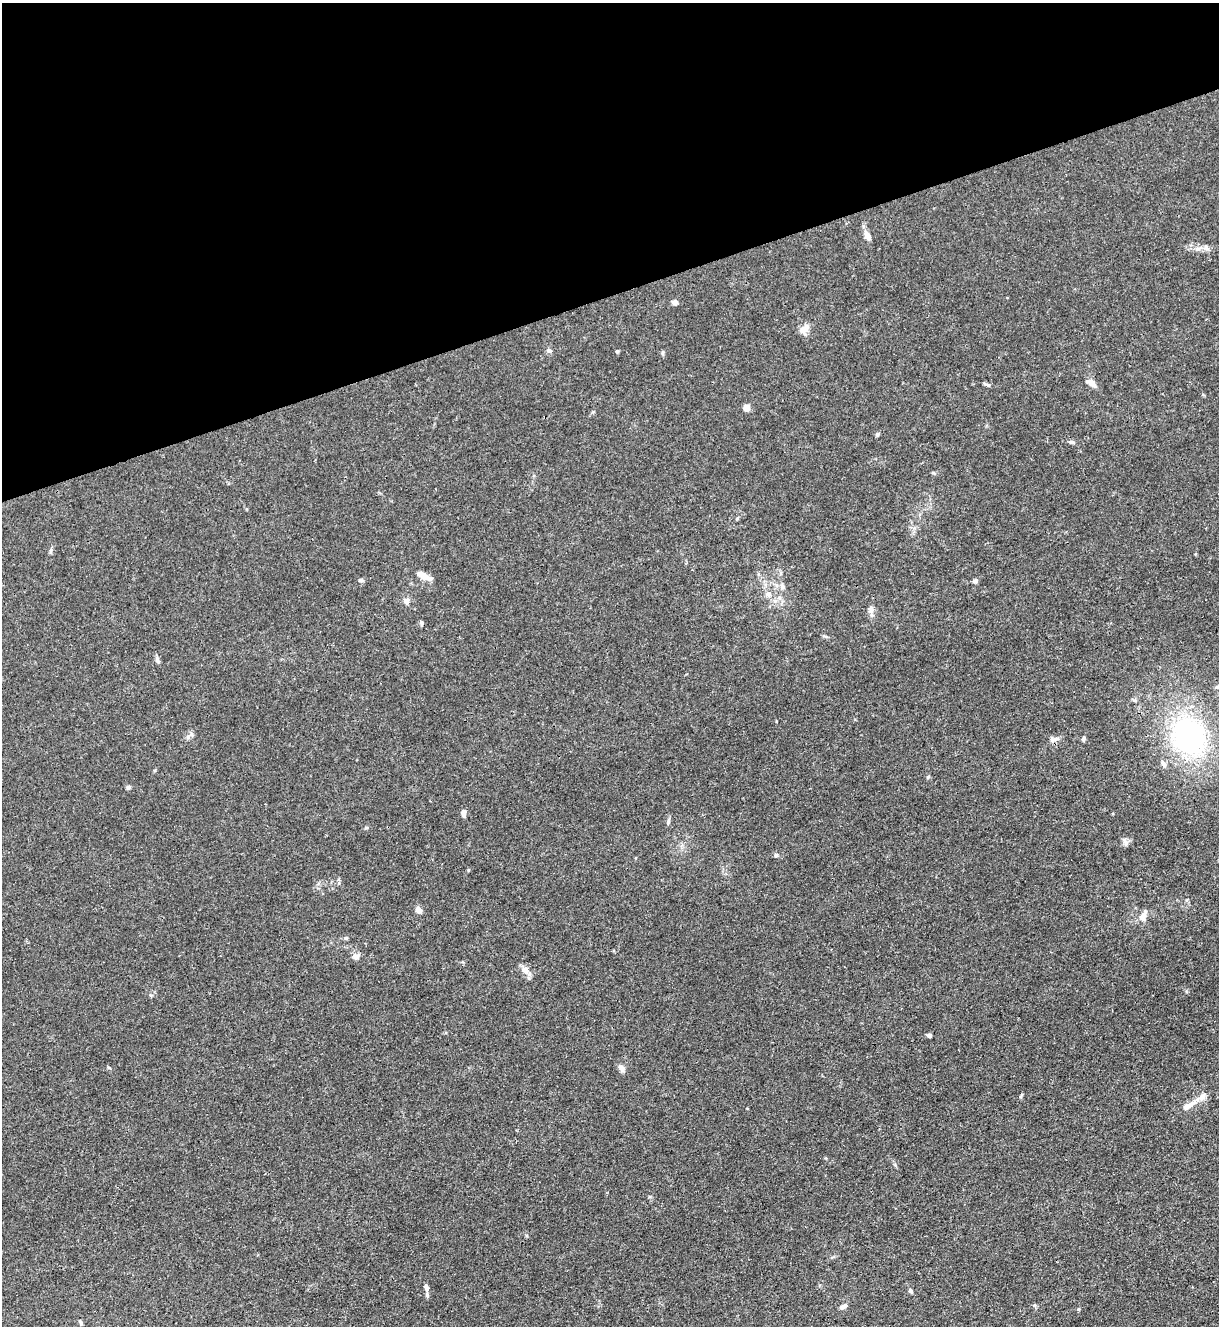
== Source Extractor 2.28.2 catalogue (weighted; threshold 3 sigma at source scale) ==
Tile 3 of 4 x 4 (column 3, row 1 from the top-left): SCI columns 2581-3797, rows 3978-5301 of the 5287 x 5305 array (HDU 1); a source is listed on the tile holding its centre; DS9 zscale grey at full resolution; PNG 1221 x 1328 px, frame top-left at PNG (2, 3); no overlay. Shown black and unused: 22% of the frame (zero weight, under 3 of 4 exposures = <1% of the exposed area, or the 3 px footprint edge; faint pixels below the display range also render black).
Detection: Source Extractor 2.28.2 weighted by HDU 2 'WHT'; one run over the whole footprint, this tile lists its part. Background 0.0279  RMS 0.0026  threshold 0.0119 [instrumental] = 3 sigma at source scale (4.5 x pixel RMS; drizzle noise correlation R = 1.50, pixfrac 1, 0.05/0.05 arcsec/px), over >= 5 px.
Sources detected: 51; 1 inside a brighter listed object's ellipse — not listed separately; the other 50 listed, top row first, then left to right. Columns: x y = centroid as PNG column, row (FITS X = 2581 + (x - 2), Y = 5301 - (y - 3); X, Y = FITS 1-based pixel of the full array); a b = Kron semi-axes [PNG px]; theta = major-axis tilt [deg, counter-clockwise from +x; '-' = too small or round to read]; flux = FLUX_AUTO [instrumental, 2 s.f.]
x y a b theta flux
867 236 13 7 -65 1.8
1206 247 9 5 -72 0.74
675 302 6 5 - 1.1
804 329 14 9 37 1.9
549 351 7 6 - 0.72
617 351 4 4 - 0.37
663 353 7 4 90 0.37
1091 383 12 7 -29 1.9
987 385 11 4 -23 0.54
746 408 6 5 - 2.4
877 434 6 4 -90 0.37
1071 442 7 5 -13 0.53
934 473 5 4 - 0.33
737 518 5 4 - 0.31
51 551 7 4 71 0.43
422 575 16 6 -27 2.7
361 580 7 5 13 0.49
975 581 7 5 -2 0.58
782 586 8 7 - 0.89
768 594 8 8 - 1.3
779 597 7 4 19 0.52
406 600 8 8 - 1.1
775 601 7 4 -71 0.6
871 610 11 7 -87 1.1
421 623 6 5 - 0.42
157 659 11 5 -78 0.73
1189 736 43 36 -64 49
1054 739 14 6 15 1.1
1084 739 6 5 - 0.49
1164 764 9 6 -66 0.97
928 777 6 4 44 0.3
128 787 6 5 - 0.55
463 813 9 5 -84 1
668 821 9 4 73 0.56
366 828 6 4 1 0.33
1125 841 12 6 -62 0.89
776 855 6 5 - 0.47
418 910 8 7 - 1.2
1143 916 15 8 59 2
346 938 6 5 - 0.42
356 956 12 8 13 1.1
525 970 15 8 -41 1.9
929 1035 5 4 - 0.71
621 1068 12 6 -57 0.96
1021 1096 6 3 71 0.36
1189 1105 30 8 30 3.2
426 1287 8 6 -74 1.1
910 1291 6 5 - 0.54
843 1306 10 6 27 0.86
81 1322 8 3 -69 0.32
Overlapping masked pixels (flux is a lower limit): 1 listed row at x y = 1189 736
Unlisted compact peaks at least as high as the median listed source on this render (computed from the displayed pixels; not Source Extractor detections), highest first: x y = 1078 1309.